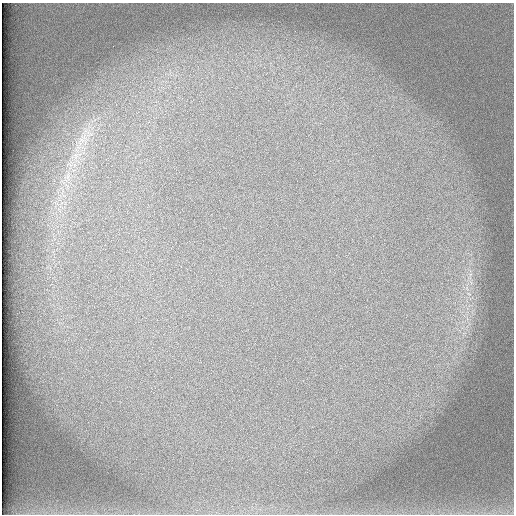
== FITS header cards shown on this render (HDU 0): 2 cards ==
NAXIS1  =                  512 /
NAXIS2  =                  512 /

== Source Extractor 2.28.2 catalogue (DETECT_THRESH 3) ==
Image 512 x 512 px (HDU 0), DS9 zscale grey, 1 PNG px = 1 image px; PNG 516 x 516 px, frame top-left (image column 1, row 512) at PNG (2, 3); no overlay
Background 100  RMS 3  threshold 9.02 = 3 sigma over >= 5 px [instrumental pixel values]
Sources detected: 5; all 5 listed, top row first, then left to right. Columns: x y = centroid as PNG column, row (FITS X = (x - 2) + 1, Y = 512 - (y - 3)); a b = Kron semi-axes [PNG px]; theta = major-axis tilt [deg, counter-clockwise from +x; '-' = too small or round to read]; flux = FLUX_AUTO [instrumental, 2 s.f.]
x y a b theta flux
88 133 20 3 -30 770
82 140 11 5 -27 1100
76 155 11 8 86 1800
68 176 21 5 -88 1700
469 294 6 4 -19 400